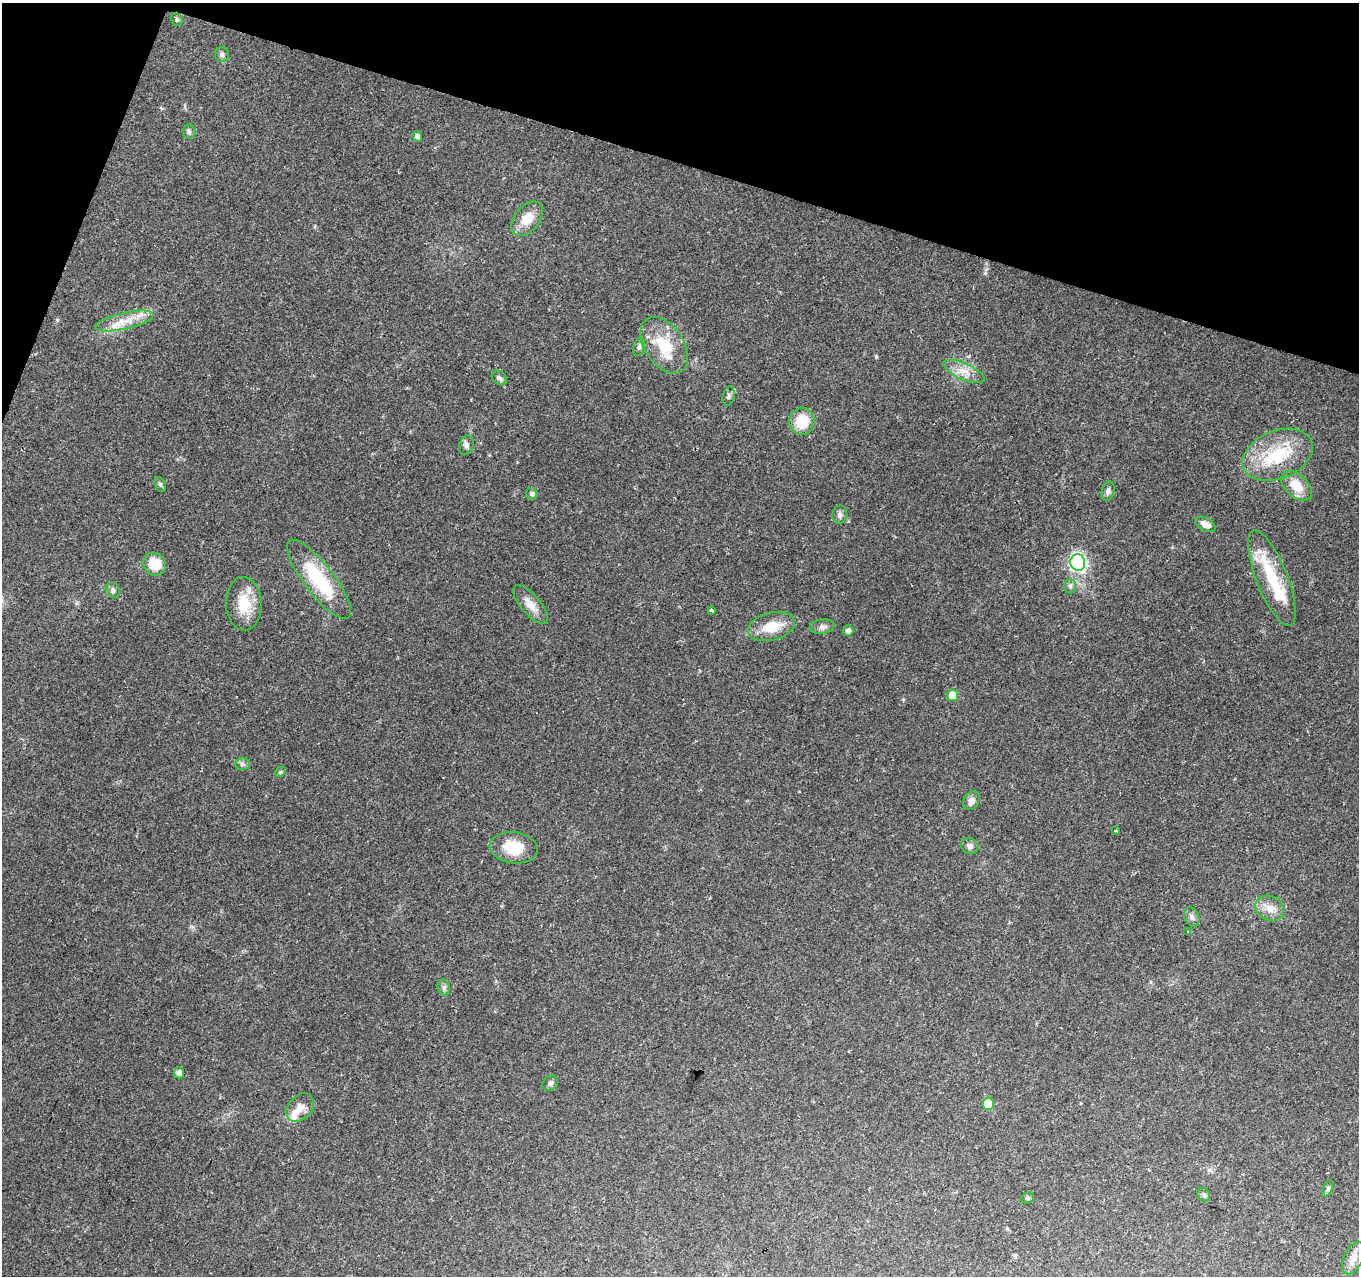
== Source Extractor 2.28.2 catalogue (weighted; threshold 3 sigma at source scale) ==
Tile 2 of 4 x 4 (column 2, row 1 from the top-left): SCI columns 1359-2715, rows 4035-5308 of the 5437 x 5586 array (HDU 1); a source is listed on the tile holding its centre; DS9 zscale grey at full resolution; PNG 1361 x 1278 px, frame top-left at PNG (2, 3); each listed source drawn as its Kron ellipse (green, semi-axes under 4 px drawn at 4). Shown black and unused: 15% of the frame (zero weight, under 2 of 3 exposures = <1% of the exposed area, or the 3 px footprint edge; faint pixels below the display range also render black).
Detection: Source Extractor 2.28.2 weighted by HDU 2 'WHT'; one run over the whole footprint, this tile lists its part. Background 0.1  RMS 0.0067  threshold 0.0302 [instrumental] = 3 sigma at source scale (4.5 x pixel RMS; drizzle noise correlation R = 1.50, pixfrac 1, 0.0396/0.0396 arcsec/px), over >= 5 px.
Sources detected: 55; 4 inside a brighter listed object's ellipse — not listed separately; the other 51 listed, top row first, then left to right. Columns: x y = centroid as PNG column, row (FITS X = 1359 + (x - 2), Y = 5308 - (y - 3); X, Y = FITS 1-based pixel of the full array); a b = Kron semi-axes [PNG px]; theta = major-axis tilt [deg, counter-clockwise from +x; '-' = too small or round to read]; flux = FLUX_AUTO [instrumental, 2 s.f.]
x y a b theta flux
177 19 7 5 -68 1.1
222 55 7 7 - 1.7
189 132 7 6 - 1.7
417 136 5 4 - 2.7
527 219 20 12 51 11
124 321 29 8 13 12
664 345 31 19 -56 25
639 347 9 5 75 1.8
964 371 22 8 -24 7.6
499 378 8 6 -41 2.1
729 396 9 6 77 1.9
802 421 13 12 - 18
466 445 10 7 73 2.2
1278 455 37 24 22 36
160 484 8 5 -64 1.2
1297 486 18 11 -43 14
1108 491 10 6 75 2.4
532 494 6 5 - 1.5
840 515 9 7 79 2.4
1205 524 11 6 -29 4.8
1078 563 8 7 - 170
154 564 12 10 -53 15
1272 578 51 15 -69 34
319 579 48 15 -52 42
1070 586 7 6 - 1.7
113 590 8 7 - 2.2
244 604 27 18 -87 19
531 605 24 9 -49 7.7
711 610 4 3 - 1.4
771 627 24 14 14 16
822 627 12 7 8 2.7
848 631 5 5 - 2.8
953 695 6 5 - 14
243 764 7 6 - 1.8
280 772 6 4 43 0.85
971 801 10 7 60 3.4
1116 830 3 3 - 1.1
970 846 9 8 - 2.6
514 848 24 15 -7 20
1270 908 15 12 -25 7.6
1192 917 10 7 -65 2.5
1187 932 3 3 - 3.3
444 987 8 6 -71 1.8
179 1073 5 5 - 3.3
550 1083 8 7 - 2
988 1104 6 5 - 18
300 1108 16 11 48 5.9
1328 1188 8 4 64 1.4
1204 1195 7 6 - 1.5
1028 1198 7 5 24 1.3
1353 1258 17 9 65 5.8
Unlisted compact peaks at least as high as the median listed source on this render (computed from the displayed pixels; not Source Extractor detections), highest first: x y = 57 320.